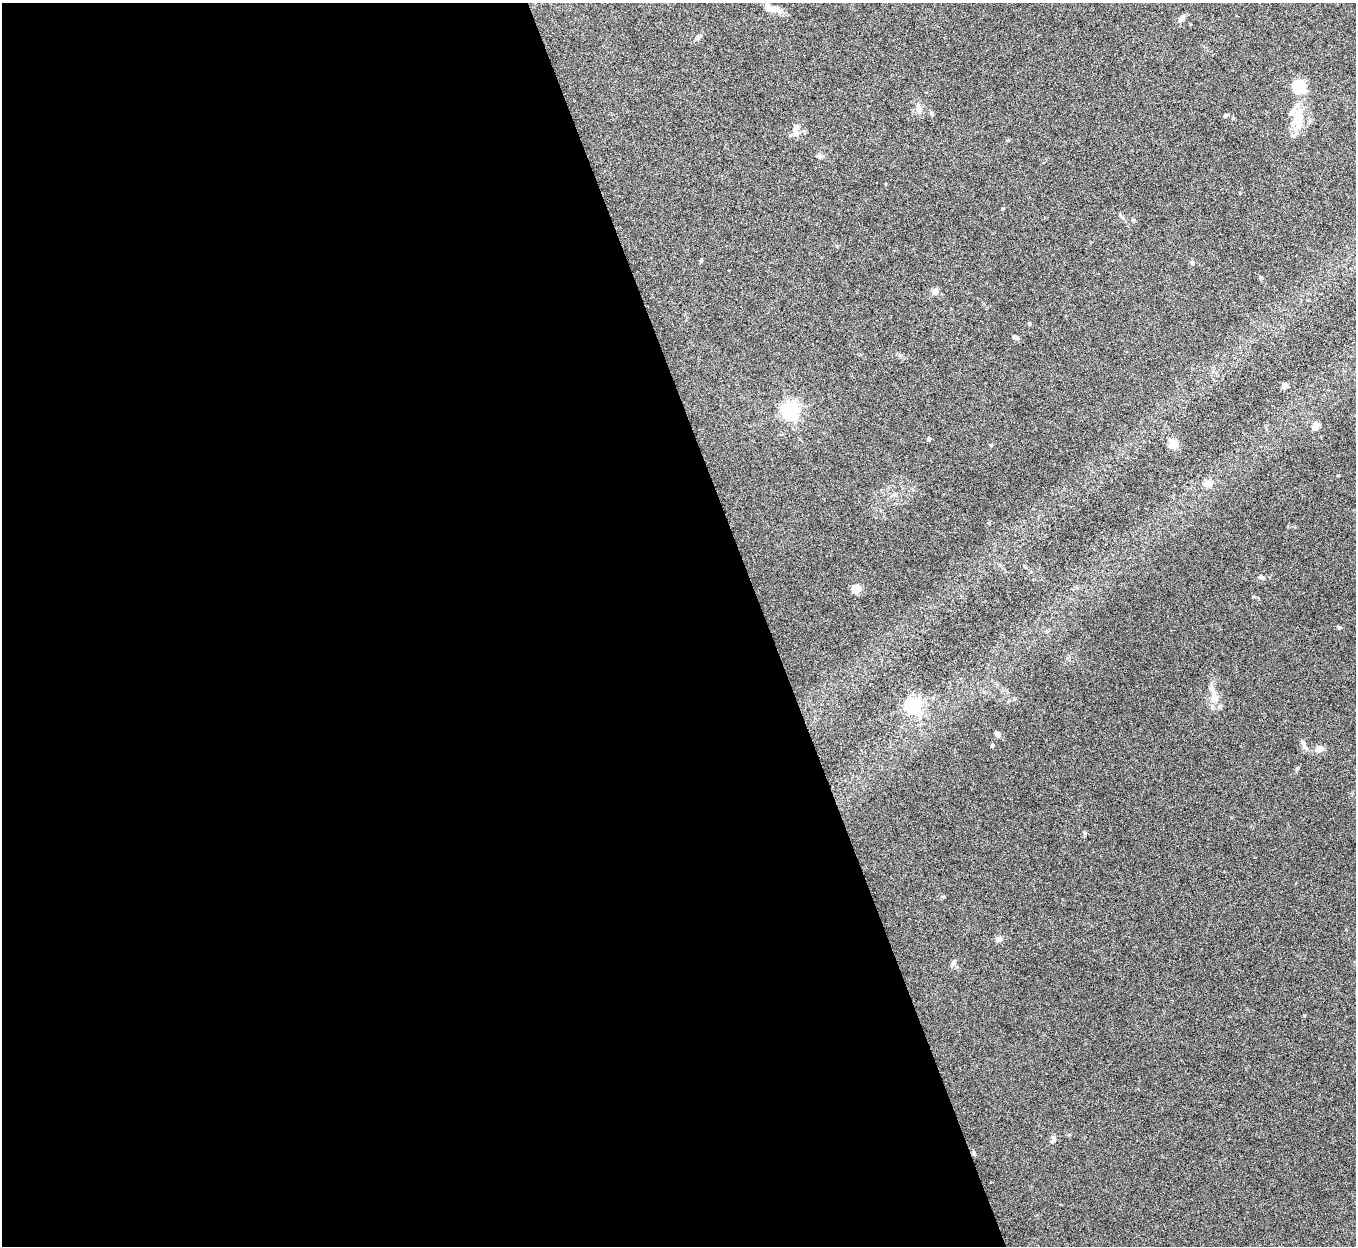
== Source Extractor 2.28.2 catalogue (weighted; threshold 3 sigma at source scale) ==
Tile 9 of 4 x 4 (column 1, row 3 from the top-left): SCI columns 3-1356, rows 1397-2640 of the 5420 x 5405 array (HDU 1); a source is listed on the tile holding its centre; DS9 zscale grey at full resolution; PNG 1358 x 1248 px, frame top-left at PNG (2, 3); no overlay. Shown black and unused: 57% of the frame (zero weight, under 5 of 10 exposures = <1% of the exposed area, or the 3 px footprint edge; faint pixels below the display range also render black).
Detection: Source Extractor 2.28.2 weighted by HDU 2 'WHT'; one run over the whole footprint, this tile lists its part. Background 0.157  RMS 0.0059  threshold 0.024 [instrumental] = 3 sigma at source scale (4.09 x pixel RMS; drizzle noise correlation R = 1.36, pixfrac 0.8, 0.05/0.05 arcsec/px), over >= 5 px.
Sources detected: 38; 3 inside a brighter listed object's ellipse — not listed separately; the other 35 listed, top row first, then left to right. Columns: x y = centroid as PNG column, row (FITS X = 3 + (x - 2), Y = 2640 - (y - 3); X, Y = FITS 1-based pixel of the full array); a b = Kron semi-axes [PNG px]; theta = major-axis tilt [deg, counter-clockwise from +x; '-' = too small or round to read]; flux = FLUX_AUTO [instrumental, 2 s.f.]
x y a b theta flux
774 9 16 8 -8 4.7
1182 18 11 6 47 2
698 37 6 5 - 1
1299 87 13 12 - 16
919 108 11 7 -77 2.9
932 114 6 4 -89 0.86
1225 116 6 4 19 0.81
1299 117 30 13 -88 13
796 132 14 8 -72 3.3
819 156 8 6 -17 1.5
1192 263 6 4 -46 0.7
935 292 7 6 - 3
1029 324 5 4 - 0.61
1015 337 6 5 - 1.4
1284 386 4 4 - 8
790 411 6 6 - 200
1317 425 11 8 -20 2
928 439 4 4 - 1.1
1173 444 8 7 - 8.6
991 445 4 4 - 0.63
1208 483 10 6 5 5.1
1261 577 8 5 -7 1.2
856 589 5 5 - 19
1338 627 6 4 -27 0.76
1216 698 10 9 - 4
913 705 6 6 - 180
997 734 6 6 - 2
1303 743 13 6 -73 2
992 745 4 4 - 0.95
1319 749 8 6 24 4.9
1297 768 7 4 53 0.83
999 939 6 5 - 2.8
953 963 8 4 38 1
1053 1140 10 5 62 1.7
974 1153 6 4 89 0.68
Unlisted compact peaks at least as high as the median listed source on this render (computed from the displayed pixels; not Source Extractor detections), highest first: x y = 1085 833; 1120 215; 1260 277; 944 897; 1338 475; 1304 1015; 1133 220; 1003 208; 899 355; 1008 140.